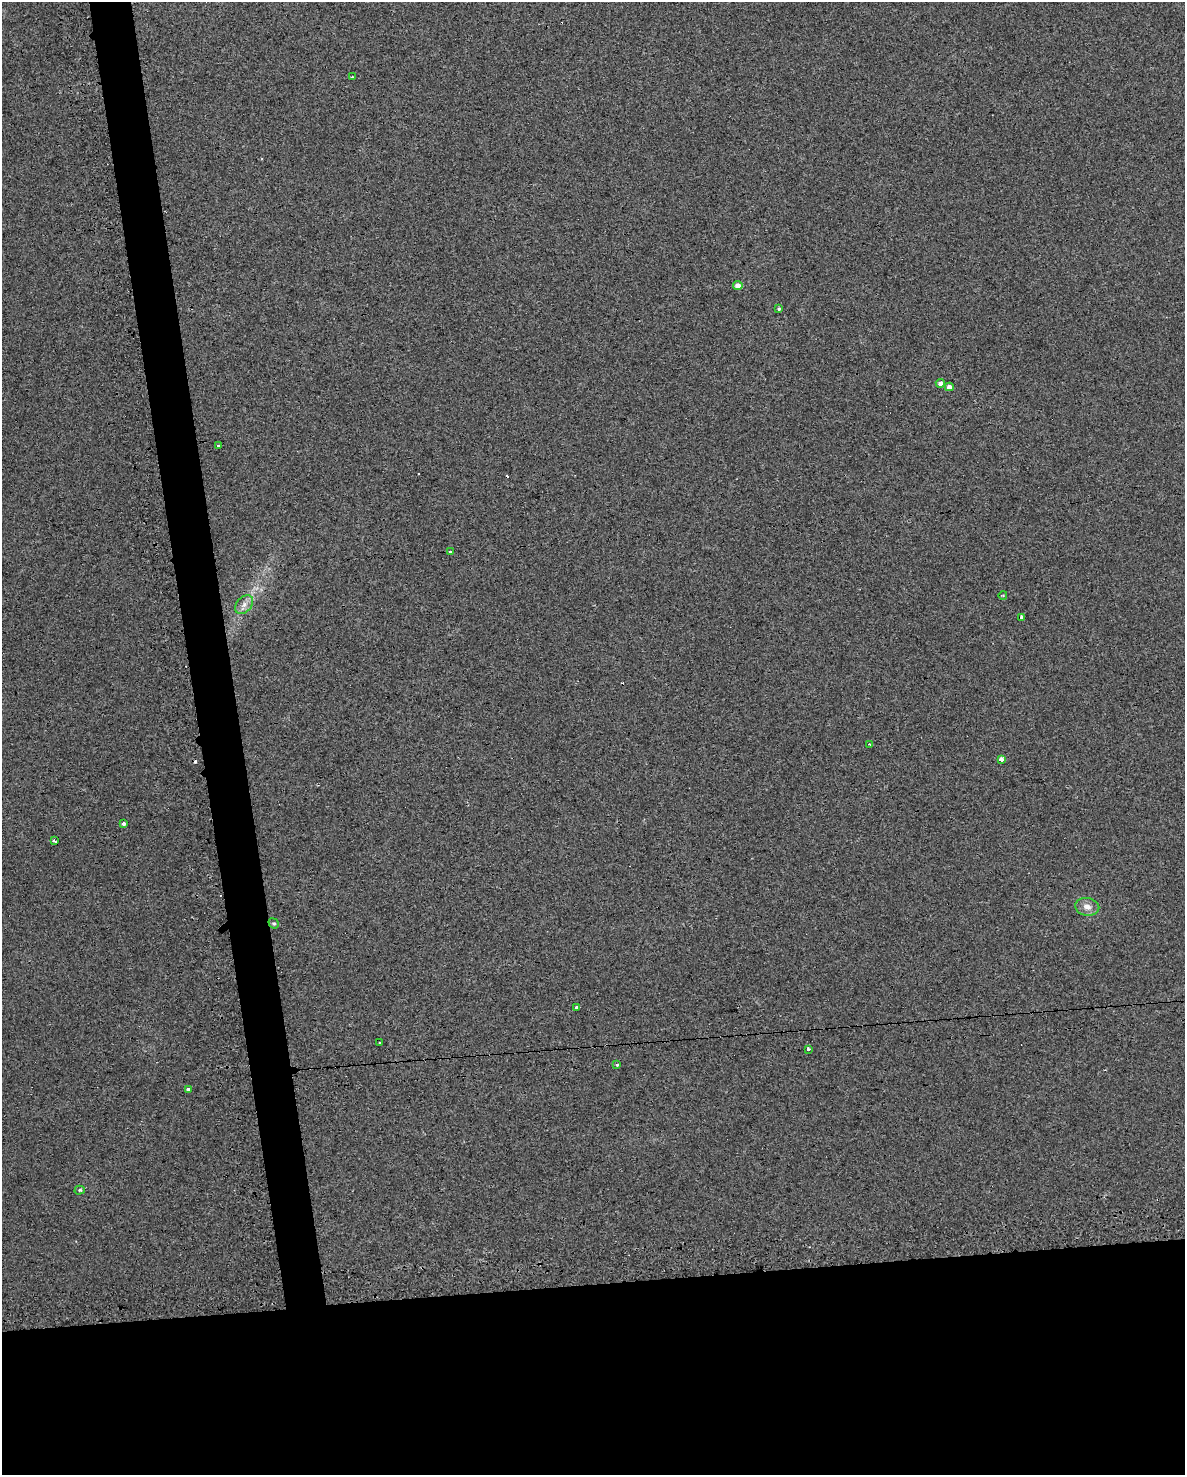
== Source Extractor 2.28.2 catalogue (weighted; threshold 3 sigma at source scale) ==
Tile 11 of 4 x 3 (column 3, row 3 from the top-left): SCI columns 2406-3588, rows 63-1535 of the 4772 x 4534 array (HDU 1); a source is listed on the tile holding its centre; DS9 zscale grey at full resolution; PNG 1187 x 1477 px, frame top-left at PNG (2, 2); each listed source drawn as its Kron ellipse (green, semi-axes under 4 px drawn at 4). Shown black and unused: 16% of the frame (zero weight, under 2 of 3 exposures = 3% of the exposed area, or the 3 px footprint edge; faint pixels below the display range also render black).
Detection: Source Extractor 2.28.2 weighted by HDU 2 'WHT'; one run over the whole footprint, this tile lists its part. Background 0.0301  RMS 0.013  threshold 0.0601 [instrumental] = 3 sigma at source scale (4.5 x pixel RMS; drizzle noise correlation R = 1.50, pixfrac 1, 0.0396/0.0396 arcsec/px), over >= 5 px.
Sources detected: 27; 5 cosmic-ray / hot-pixel residue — neither listed nor drawn; the other 22 listed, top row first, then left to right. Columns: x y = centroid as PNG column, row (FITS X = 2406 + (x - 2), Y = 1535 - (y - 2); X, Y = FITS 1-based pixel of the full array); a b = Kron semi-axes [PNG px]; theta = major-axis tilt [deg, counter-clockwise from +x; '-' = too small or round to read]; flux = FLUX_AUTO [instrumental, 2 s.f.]
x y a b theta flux
352 77 3 3 - 0.98
738 286 4 4 - 11
779 309 3 3 - 1.7
940 383 4 4 - 5.9
949 387 4 4 - 7.7
218 445 3 3 - 3.7
451 552 3 3 - 14
1003 595 4 3 - 1.1
244 605 11 7 46 7.8
1022 617 3 3 - 76
869 744 2 2 - 1.4
1001 759 4 3 - 33
123 823 4 3 - 6
54 841 3 3 - 27
1087 907 12 9 -10 8.9
274 923 5 4 - 2.1
576 1008 3 3 - 14
380 1043 3 3 - 2.3
808 1049 3 3 - 5.3
617 1064 3 3 - 10
188 1090 3 3 - 26
80 1190 5 4 - 2